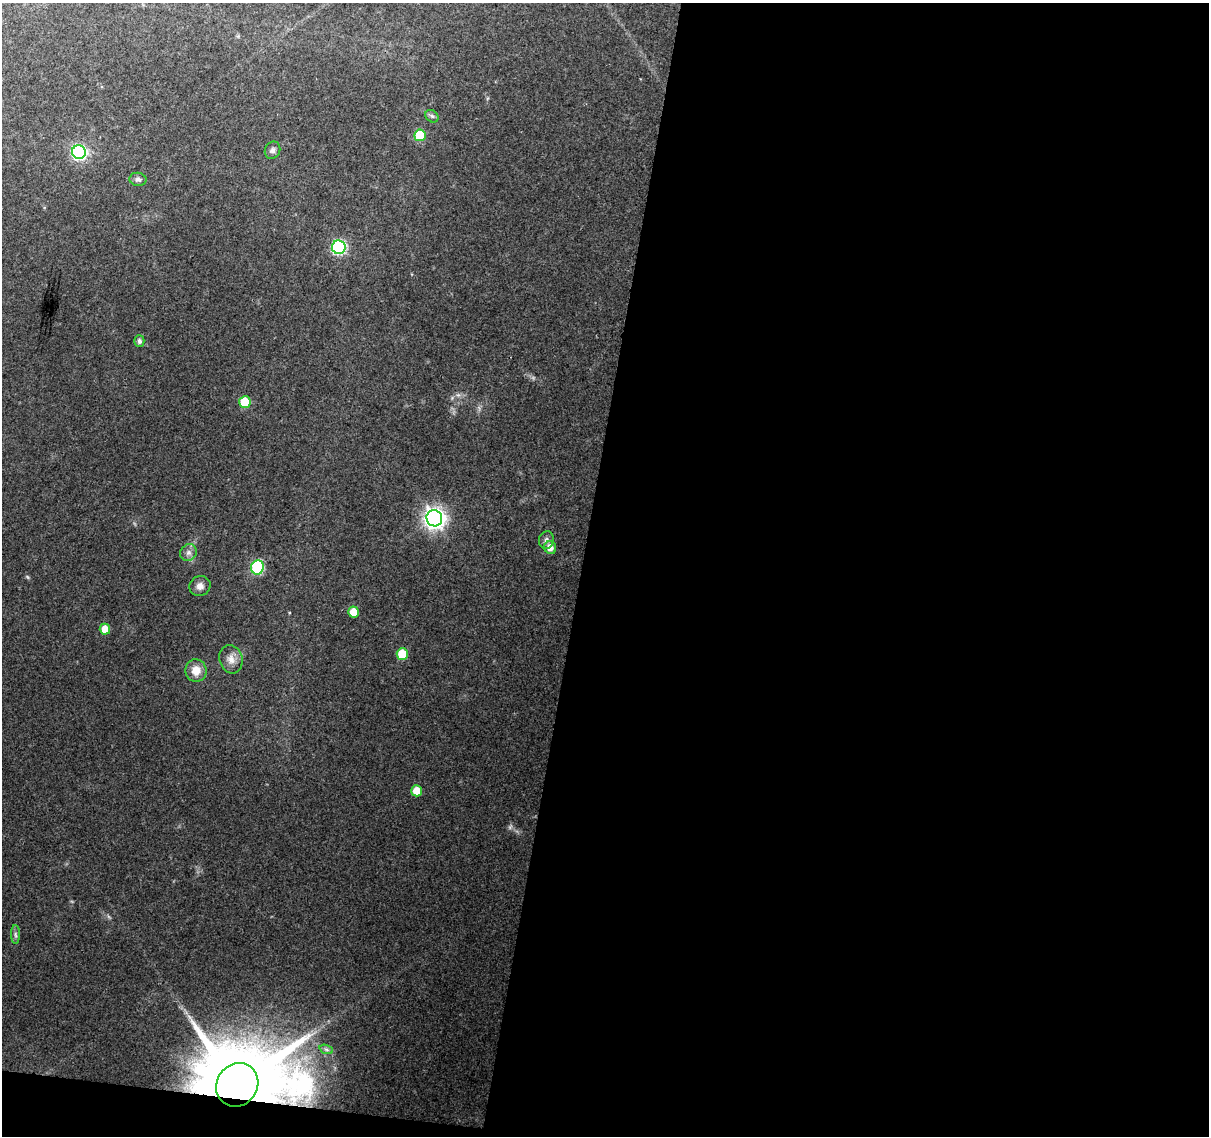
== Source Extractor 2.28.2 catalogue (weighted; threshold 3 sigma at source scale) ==
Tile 16 of 4 x 4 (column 4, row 4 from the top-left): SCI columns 3622-4828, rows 225-1358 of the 4835 x 5046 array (HDU 1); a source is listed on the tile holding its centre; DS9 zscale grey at full resolution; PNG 1211 x 1138 px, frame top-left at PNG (2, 3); each listed source drawn as its Kron ellipse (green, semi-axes under 4 px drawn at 4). Shown black and unused: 53% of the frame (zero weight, under 2 of 3 exposures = <1% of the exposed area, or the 3 px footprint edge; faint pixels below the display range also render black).
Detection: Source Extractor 2.28.2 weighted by HDU 2 'WHT'; one run over the whole footprint, this tile lists its part. Background 0.138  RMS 0.0098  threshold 0.0441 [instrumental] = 3 sigma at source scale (4.5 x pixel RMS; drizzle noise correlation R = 1.50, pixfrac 1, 0.0396/0.0396 arcsec/px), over >= 5 px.
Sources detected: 24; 1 too faint to see at this stretch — neither listed nor drawn; the other 23 listed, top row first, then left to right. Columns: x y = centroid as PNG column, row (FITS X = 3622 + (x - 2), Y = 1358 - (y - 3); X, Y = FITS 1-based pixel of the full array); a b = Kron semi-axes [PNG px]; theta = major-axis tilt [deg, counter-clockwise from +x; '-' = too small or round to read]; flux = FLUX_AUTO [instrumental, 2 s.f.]
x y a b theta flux
432 116 7 5 -43 2.3
420 135 6 5 - 39
272 150 9 7 66 3.4
79 152 7 6 - 200
138 179 8 6 -10 3.2
339 247 7 6 - 150
139 341 6 5 - 3
245 402 6 5 - 29
434 518 8 7 - 600
546 540 9 7 75 3.5
550 548 6 6 - 8.5
188 553 9 8 - 4.3
257 567 7 6 - 95
200 586 11 10 - 5.8
354 612 5 5 - 15
105 629 5 5 - 12
402 654 6 5 - 28
231 659 14 11 -73 8.7
196 670 11 10 - 13
417 791 5 5 - 15
15 935 9 4 -89 2.6
326 1049 7 4 -19 2.1
237 1085 22 20 53 18000
Overlapping masked pixels (flux is a lower limit): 1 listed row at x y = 237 1085